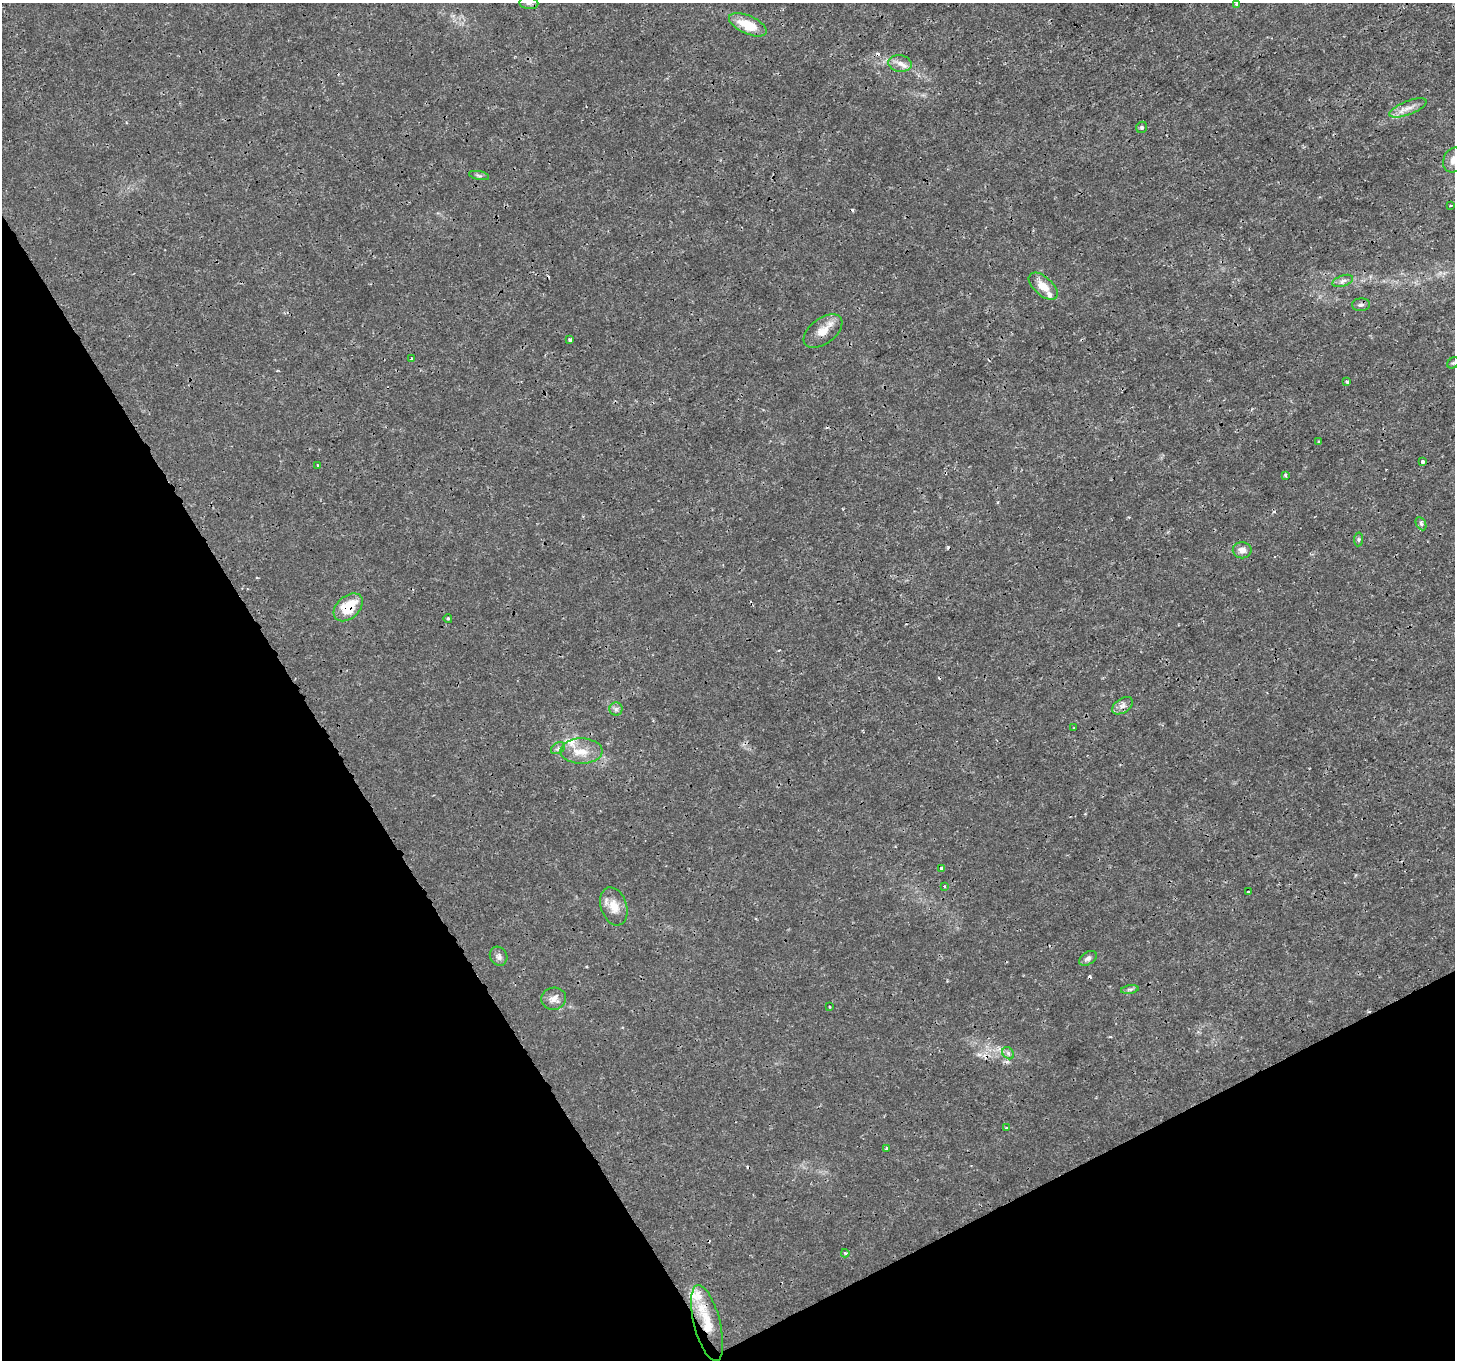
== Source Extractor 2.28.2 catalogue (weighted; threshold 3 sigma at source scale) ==
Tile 14 of 4 x 4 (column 2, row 4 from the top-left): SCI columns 1456-2908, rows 172-1529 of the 5816 x 5711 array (HDU 1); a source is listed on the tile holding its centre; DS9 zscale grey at full resolution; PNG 1457 x 1362 px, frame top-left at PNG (2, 3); each listed source drawn as its Kron ellipse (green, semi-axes under 4 px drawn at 4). Shown black and unused: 28% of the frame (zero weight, under 3 of 4 exposures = <1% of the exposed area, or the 3 px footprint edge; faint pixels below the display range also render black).
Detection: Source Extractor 2.28.2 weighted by HDU 2 'WHT'; one run over the whole footprint, this tile lists its part. Background 0.00181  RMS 7.9e-04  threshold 0.00358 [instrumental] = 3 sigma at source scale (4.5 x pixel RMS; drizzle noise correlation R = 1.50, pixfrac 1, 0.0396/0.0396 arcsec/px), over >= 5 px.
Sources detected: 60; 10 cosmic-ray / hot-pixel residue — neither listed nor drawn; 5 inside a brighter listed object's ellipse — not listed separately; the other 45 listed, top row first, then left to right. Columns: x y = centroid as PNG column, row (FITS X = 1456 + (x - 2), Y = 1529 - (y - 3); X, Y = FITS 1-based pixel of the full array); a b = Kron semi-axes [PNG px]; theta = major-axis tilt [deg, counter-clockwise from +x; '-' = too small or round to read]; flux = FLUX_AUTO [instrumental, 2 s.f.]
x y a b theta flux
529 3 9 6 -6 0.27
1237 4 3 3 - 0.15
748 25 20 9 -24 2
900 63 12 8 -8 0.55
1408 108 20 7 21 0.72
1142 127 6 5 - 0.15
1454 160 13 10 63 0.67
479 176 10 4 -11 0.17
1450 206 3 2 - 0.091
1343 281 10 5 19 0.29
1043 286 17 9 -41 1.1
1361 305 9 6 2 0.23
823 331 22 12 37 1.1
570 340 3 3 - 0.15
411 359 3 2 - 0.11
1453 363 6 5 - 0.15
1347 382 3 3 - 0.18
1319 442 3 2 - 0.12
1423 461 3 3 - 1.3
317 465 4 2 - 0.058
1285 475 4 4 - 0.11
1421 524 7 5 -63 0.2
1359 539 7 4 83 0.14
1242 550 9 8 - 0.5
348 607 17 11 42 2.3
448 619 4 3 - 0.093
1122 706 11 7 34 0.4
616 709 6 6 - 0.22
1074 728 2 2 - 0.073
558 748 7 5 30 0.22
581 751 21 12 0 1.4
942 868 4 3 - 0.34
944 886 2 2 - 0.075
1248 892 3 3 - 0.26
614 906 20 13 -72 1.2
499 956 10 8 -61 0.32
1088 958 9 6 33 0.27
1130 990 9 4 9 0.16
554 999 12 11 - 0.61
830 1007 3 2 - 0.061
1008 1053 7 5 -46 0.21
1006 1128 3 3 - 0.095
886 1148 3 3 - 0.15
845 1253 4 3 - 0.13
707 1323 39 13 -76 2.5
Overlapping masked pixels (flux is a lower limit): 2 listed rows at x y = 348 607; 707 1323
Isophote crosses this tile's border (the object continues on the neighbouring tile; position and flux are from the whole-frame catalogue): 3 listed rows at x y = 529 3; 1454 160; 1453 363